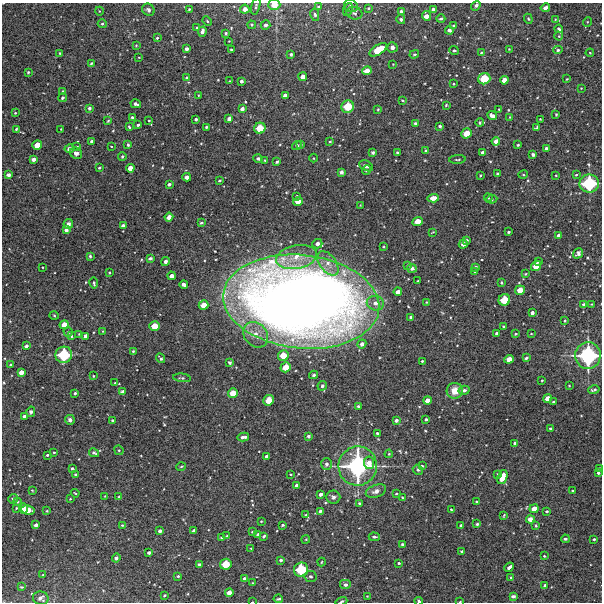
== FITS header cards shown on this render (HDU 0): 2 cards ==
NAXIS1  =                  600 / Width of image
NAXIS2  =                  600 / Height of image

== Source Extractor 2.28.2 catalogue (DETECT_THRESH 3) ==
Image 600 x 600 px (HDU 0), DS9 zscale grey, 1 PNG px = 1 image px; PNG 604 x 604 px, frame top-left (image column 1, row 600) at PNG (2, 3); each listed source drawn as its Kron ellipse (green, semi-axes under 4 px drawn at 4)
Background 4450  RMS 220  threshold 665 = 3 sigma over >= 5 px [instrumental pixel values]
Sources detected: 338; all 338 listed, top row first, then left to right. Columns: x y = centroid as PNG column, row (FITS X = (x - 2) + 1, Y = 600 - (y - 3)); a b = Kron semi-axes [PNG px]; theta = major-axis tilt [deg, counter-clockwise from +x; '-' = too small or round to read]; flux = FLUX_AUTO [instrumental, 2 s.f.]
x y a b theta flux
274 5 6 5 - 1.8e+05
256 6 8 3 74 2.4e+04
351 6 7 6 - 4.1e+04
476 6 5 3 - 3.8e+04
318 7 4 3 - 1.8e+04
368 8 3 3 - 1.4e+04
545 8 5 3 - 4.1e+04
189 9 3 2 - 1.4e+04
245 9 5 4 - 1.0e+05
348 9 7 4 65 2.6e+04
433 9 4 4 - 3.4e+04
148 10 6 5 - 3.7e+04
99 11 4 3 - 9.1e+03
401 11 4 4 - 2.7e+04
354 13 8 6 -14 3.6e+04
315 15 6 4 -78 2.6e+04
426 16 5 4 - 9.5e+04
401 19 5 4 - 2.7e+04
441 19 4 4 - 2.8e+04
528 19 5 4 - 1.6e+04
555 19 3 2 - 9.5e+03
207 21 5 3 - 1.4e+04
587 22 5 3 - 1.4e+04
102 24 4 4 - 2.2e+04
252 25 4 3 - 1.7e+04
265 25 5 5 - 3.9e+04
454 26 3 3 - 2.1e+04
197 28 4 4 - 1.9e+04
559 29 4 3 - 2.2e+04
449 30 4 3 - 5.8e+04
202 32 5 4 - 5.1e+04
226 33 3 3 - 2.1e+04
559 36 4 4 - 1.4e+04
157 38 3 3 - 2.0e+04
229 41 2 2 - 7.6e+03
136 45 4 2 - 1.2e+04
392 47 5 5 - 4.7e+04
186 49 3 3 - 4.2e+04
231 49 3 2 - 1.6e+04
509 49 3 3 - 1.0e+04
378 50 10 5 31 3.4e+05
454 50 5 4 - 2.2e+04
558 50 5 4 - 2.3e+04
60 53 3 3 - 1.5e+04
481 53 4 3 - 1.5e+04
590 53 4 4 - 1.2e+04
291 54 3 3 - 3.1e+04
414 54 5 3 - 1.8e+04
139 57 3 2 - 9.3e+03
91 63 3 2 - 1.6e+04
393 64 2 2 - 8.4e+03
367 71 5 4 - 1.4e+05
28 72 3 3 - 1.8e+04
186 77 3 3 - 1.5e+04
303 77 4 4 - 8.5e+04
484 79 6 5 - 3.3e+05
567 79 3 2 - 1.3e+04
504 80 4 4 - 1.2e+05
229 81 3 2 - 9.2e+03
241 81 3 3 - 4.2e+04
453 84 2 2 - 1.1e+04
581 88 2 2 - 7.9e+03
63 91 3 3 - 1.5e+04
198 95 3 2 - 9.4e+03
285 96 4 4 - 8.6e+04
62 98 4 4 - 2.2e+04
402 100 3 2 - 1.5e+04
136 104 5 3 - 4.3e+04
446 105 3 3 - 1.5e+04
348 107 6 6 - 3.4e+05
89 108 3 3 - 3.7e+04
242 109 4 3 - 5.5e+04
378 109 4 3 - 1.2e+04
499 109 3 2 - 1.1e+04
15 113 3 3 - 1.3e+04
556 114 3 2 - 1.5e+04
492 116 5 4 - 5.6e+04
132 117 3 3 - 2.3e+04
510 117 3 3 - 1.1e+04
196 119 3 3 - 2.9e+04
229 119 4 3 - 5.4e+04
540 119 2 2 - 1.1e+04
108 121 4 3 - 1.4e+04
149 121 3 2 - 1.3e+04
415 123 3 3 - 2.1e+04
480 123 4 3 - 1.7e+04
138 125 3 3 - 2.5e+04
440 126 3 3 - 2.8e+04
129 127 4 3 - 1.7e+04
206 127 3 3 - 2.0e+04
260 128 6 5 - 2.7e+05
537 128 4 3 - 2.9e+04
16 129 3 3 - 1.8e+04
61 129 2 2 - 8.9e+03
467 133 5 5 - 2.2e+05
91 141 3 3 - 3.0e+04
330 141 3 2 - 1.2e+04
496 141 4 4 - 8.4e+04
301 144 3 3 - 2.2e+04
37 145 5 4 - 1.6e+05
128 145 4 3 - 1.9e+04
297 145 5 4 - 2.6e+04
518 145 3 3 - 1.7e+04
77 146 3 2 - 1.3e+04
111 146 2 2 - 8.6e+03
546 148 3 3 - 3.0e+04
69 149 4 4 - 5.0e+04
426 150 3 3 - 1.4e+04
397 152 3 2 - 1.5e+04
76 153 6 5 - 5.5e+04
373 153 3 3 - 2.6e+04
483 153 4 4 - 7.4e+04
533 154 4 3 - 3.4e+04
122 156 4 3 - 2.1e+04
258 158 4 4 - 2.9e+04
313 158 4 3 - 1.1e+04
33 159 4 3 - 6.9e+04
457 159 8 3 3 1.7e+04
265 160 3 2 - 1.4e+04
277 162 4 3 - 2.2e+04
366 166 7 5 -27 5.2e+04
99 168 3 2 - 1.7e+04
130 168 4 4 - 1.2e+05
367 170 5 4 - 2.5e+04
341 172 4 3 - 3.6e+04
497 174 3 3 - 2.0e+04
8 175 4 3 - 3.8e+04
523 175 5 3 - 1.4e+04
556 175 2 2 - 1.1e+04
576 175 3 2 - 1.3e+04
480 176 3 2 - 1.1e+04
187 177 4 3 - 6.9e+04
219 180 3 3 - 1.8e+04
589 183 10 9 - 8.8e+05
169 184 4 3 - 3.0e+04
297 196 3 3 - 1.5e+04
433 198 6 4 4 1.1e+05
488 198 4 3 - 1.0e+04
492 199 5 3 - 1.7e+04
298 201 5 4 - 1.7e+05
360 205 2 2 - 7.8e+03
169 217 4 4 - 7.2e+04
418 222 5 4 - 1.8e+05
201 223 3 3 - 1.9e+04
68 224 5 4 - 4.7e+04
123 226 4 3 - 6.2e+04
66 230 4 4 - 4.6e+04
433 232 4 2 - 1.2e+04
508 232 3 3 - 2.5e+04
559 235 4 4 - 9.1e+04
467 240 3 3 - 2.6e+04
317 244 5 4 - 6.0e+04
463 244 5 4 - 7.6e+04
384 247 4 2 - 1.2e+04
578 253 5 4 - 4.0e+04
90 256 4 3 - 2.0e+04
296 257 20 11 11 2.8e+05
150 258 4 3 - 2.7e+04
165 261 4 3 - 5.4e+04
539 262 4 3 - 2.8e+04
328 263 14 8 -53 1.4e+05
408 265 3 3 - 1.4e+04
536 266 5 4 - 2.0e+05
42 267 2 2 - 1.0e+04
475 267 3 3 - 2.4e+04
412 268 5 3 - 4.9e+04
475 272 2 2 - 1.2e+04
109 273 3 2 - 1.3e+04
525 274 3 3 - 1.3e+04
172 276 4 3 - 7.8e+04
418 281 3 2 - 1.5e+04
501 282 3 2 - 1.5e+04
94 283 5 3 - 2.7e+04
184 284 4 3 - 5.4e+04
520 290 5 4 - 1.7e+05
398 292 4 4 - 8.1e+04
504 300 6 5 - 3.0e+05
301 302 78 46 -6 2.6e+07
427 302 2 2 - 1.1e+04
375 303 8 7 - 8.1e+04
583 304 3 3 - 2.8e+04
591 304 3 3 - 1.2e+04
203 305 5 4 - 1.7e+05
532 313 3 3 - 5.5e+04
54 316 5 3 - 1.5e+04
411 317 3 3 - 3.2e+04
565 320 3 2 - 1.6e+04
64 325 5 4 - 1.4e+05
154 326 5 5 - 2.0e+05
503 326 3 2 - 1.5e+04
102 331 3 2 - 9.4e+03
68 332 4 4 - 1.9e+04
79 334 3 3 - 1.0e+04
497 334 4 3 - 5.4e+04
516 334 3 2 - 1.7e+04
531 334 3 2 - 8.5e+03
256 335 14 11 -49 1.8e+05
71 336 4 3 - 2.0e+04
86 336 4 3 - 7.0e+04
362 344 5 4 - 5.9e+04
26 346 4 3 - 4.0e+04
133 351 4 3 - 1.8e+04
64 355 8 8 - 6.5e+05
283 355 5 5 - 2.1e+05
588 355 13 12 - 1.5e+06
161 358 5 3 - 2.7e+04
526 358 4 3 - 2.7e+04
509 359 5 4 - 1.4e+05
422 361 3 3 - 1.5e+04
230 363 4 3 - 2.7e+04
10 365 3 2 - 1.5e+04
286 367 5 5 - 2.1e+05
21 372 4 4 - 9.5e+04
314 375 4 4 - 2.6e+04
93 376 3 2 - 1.2e+04
182 378 9 4 -7 2.6e+04
542 380 2 2 - 1.2e+04
115 383 3 2 - 1.2e+04
569 385 3 2 - 1.0e+04
322 386 5 4 - 3.2e+04
464 390 5 4 - 4.1e+04
594 390 6 3 15 2.6e+04
455 391 8 8 - 1.8e+05
123 392 4 3 - 5.8e+04
75 393 3 3 - 2.2e+04
233 393 5 5 - 2.0e+05
548 398 4 4 - 1.3e+05
269 400 5 5 - 2.0e+05
427 401 4 4 - 1.1e+05
553 402 3 3 - 2.0e+04
358 406 3 3 - 2.4e+04
31 412 5 4 - 3.2e+04
24 416 3 3 - 3.1e+04
426 419 3 3 - 2.9e+04
70 420 5 5 - 5.4e+04
113 420 3 3 - 2.7e+04
396 420 4 3 - 4.2e+04
550 428 3 2 - 1.5e+04
377 433 3 3 - 2.2e+04
308 436 3 3 - 2.8e+04
243 437 6 3 12 5.9e+04
515 443 4 3 - 2.9e+04
119 450 5 4 - 1.8e+04
54 452 3 2 - 1.5e+04
94 453 5 3 - 2.7e+04
389 454 4 3 - 1.3e+04
47 455 3 3 - 1.9e+04
266 457 3 3 - 5.2e+04
369 463 6 5 - 9.3e+04
326 464 6 5 - 4.7e+04
358 466 19 19 - 2.2e+06
422 466 4 3 - 1.5e+04
181 467 5 3 - 1.3e+04
72 469 4 3 - 2.6e+04
600 469 3 3 - 3.2e+04
418 470 5 4 - 2.5e+04
598 473 3 3 - 2.8e+04
290 474 3 2 - 1.3e+04
498 474 3 3 - 2.3e+04
76 475 4 3 - 2.2e+04
502 477 7 5 68 1.6e+05
297 485 4 3 - 4.8e+04
32 490 3 3 - 1.1e+04
572 490 3 2 - 1.4e+04
376 491 10 6 21 7.8e+04
75 493 4 2 - 1.2e+04
396 493 3 2 - 1.5e+04
321 494 4 3 - 5.0e+04
105 496 2 2 - 1.1e+04
119 497 3 3 - 1.9e+04
333 497 7 6 - 4.6e+04
402 498 4 2 - 1.4e+04
13 499 5 4 - 4.2e+04
70 499 4 3 - 1.2e+04
476 501 3 2 - 1.5e+04
17 502 4 4 - 1.8e+04
359 503 4 3 - 2.4e+04
16 508 4 3 - 1.2e+04
23 509 5 4 - 2.0e+05
451 509 4 2 - 1.2e+04
534 509 4 4 - 1.3e+05
28 510 7 4 -10 1.7e+05
47 511 3 2 - 1.2e+04
320 511 4 3 - 2.6e+04
547 511 3 2 - 1.6e+04
305 515 3 3 - 1.4e+04
504 515 4 2 - 1.3e+04
530 519 4 4 - 7.1e+04
261 521 2 2 - 1.1e+04
477 524 3 3 - 1.8e+04
36 525 4 3 - 5.3e+04
122 525 3 3 - 1.5e+04
283 525 3 3 - 1.9e+04
461 525 3 3 - 2.3e+04
536 525 3 3 - 1.5e+04
160 531 4 3 - 4.4e+04
194 531 4 4 - 7.6e+04
252 532 3 2 - 1.3e+04
258 534 4 3 - 2.2e+04
227 536 4 3 - 1.5e+04
264 536 4 3 - 2.3e+04
221 537 3 3 - 1.5e+04
374 537 6 3 -1 2.6e+04
306 539 4 3 - 1.2e+04
565 539 4 4 - 2.4e+04
594 539 3 3 - 1.7e+04
402 544 4 3 - 2.7e+04
251 548 3 2 - 9.7e+03
462 551 3 3 - 2.1e+04
149 553 3 3 - 3.2e+04
544 556 3 2 - 1.3e+04
116 558 4 4 - 2.8e+04
281 560 3 3 - 2.9e+04
321 562 4 3 - 1.2e+04
399 563 3 3 - 1.7e+04
199 564 3 3 - 2.4e+04
226 564 6 5 - 2.8e+05
509 567 5 3 - 5.3e+04
301 570 7 7 - 4.9e+05
43 575 3 2 - 1.0e+04
178 576 4 3 - 2.4e+04
311 576 6 5 - 3.1e+04
511 577 4 3 - 1.5e+04
244 579 4 3 - 3.0e+04
253 583 3 3 - 1.2e+04
345 585 6 5 - 4.4e+04
545 586 3 3 - 3.4e+04
21 587 4 3 - 1.5e+04
229 593 4 4 - 1.0e+05
164 595 3 2 - 2.0e+04
367 596 2 2 - 9.3e+03
513 596 4 3 - 3.3e+04
41 598 8 7 - 6.9e+04
278 599 5 2 - 2.2e+04
341 601 6 3 18 2.2e+04
419 601 4 3 - 2.9e+04
252 602 2 2 - 8.7e+03
460 602 3 2 - 1.2e+04
At the frame edge (FLAGS 8, measured only in part): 7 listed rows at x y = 274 5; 588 355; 600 469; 341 601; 419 601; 252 602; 460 602

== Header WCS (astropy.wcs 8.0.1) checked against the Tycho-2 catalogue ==
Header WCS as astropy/WCSLIB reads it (CRVAL/CRPIX/CD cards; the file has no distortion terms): RA---TAN/DEC--TAN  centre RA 02:43:44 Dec -29:00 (40.93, -29.00 deg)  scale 2 arcsec/px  FOV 20.0' x 20.0'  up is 0 deg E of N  parity normal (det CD < 0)
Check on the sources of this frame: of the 60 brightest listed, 3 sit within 2.3 arcsec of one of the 5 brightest Tycho-2 stars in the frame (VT <= 12.19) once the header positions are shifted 1.19 arcsec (0.74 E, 0.93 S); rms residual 0.78 arcsec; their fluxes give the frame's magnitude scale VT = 26.43 - 2.5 log10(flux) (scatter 0.30 mag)
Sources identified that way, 3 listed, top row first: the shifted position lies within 2.3 arcsec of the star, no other Tycho-2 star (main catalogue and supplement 1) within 4.6 arcsec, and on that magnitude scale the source's flux lands within +1.5 / -3 mag of the star's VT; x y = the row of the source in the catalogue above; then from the Tycho-2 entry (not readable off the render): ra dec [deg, ICRS J2000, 3 dp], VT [Tycho-2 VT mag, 2 dp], TYC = Tycho-2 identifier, HIP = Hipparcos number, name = IAU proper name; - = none
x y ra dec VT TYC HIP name
589 183 40.752 -28.937 12.00 6436-789-1 - -
588 355 40.753 -29.033 10.69 6436-1265-1 - -
358 466 40.899 -29.094 10.58 6436-284-1 - -